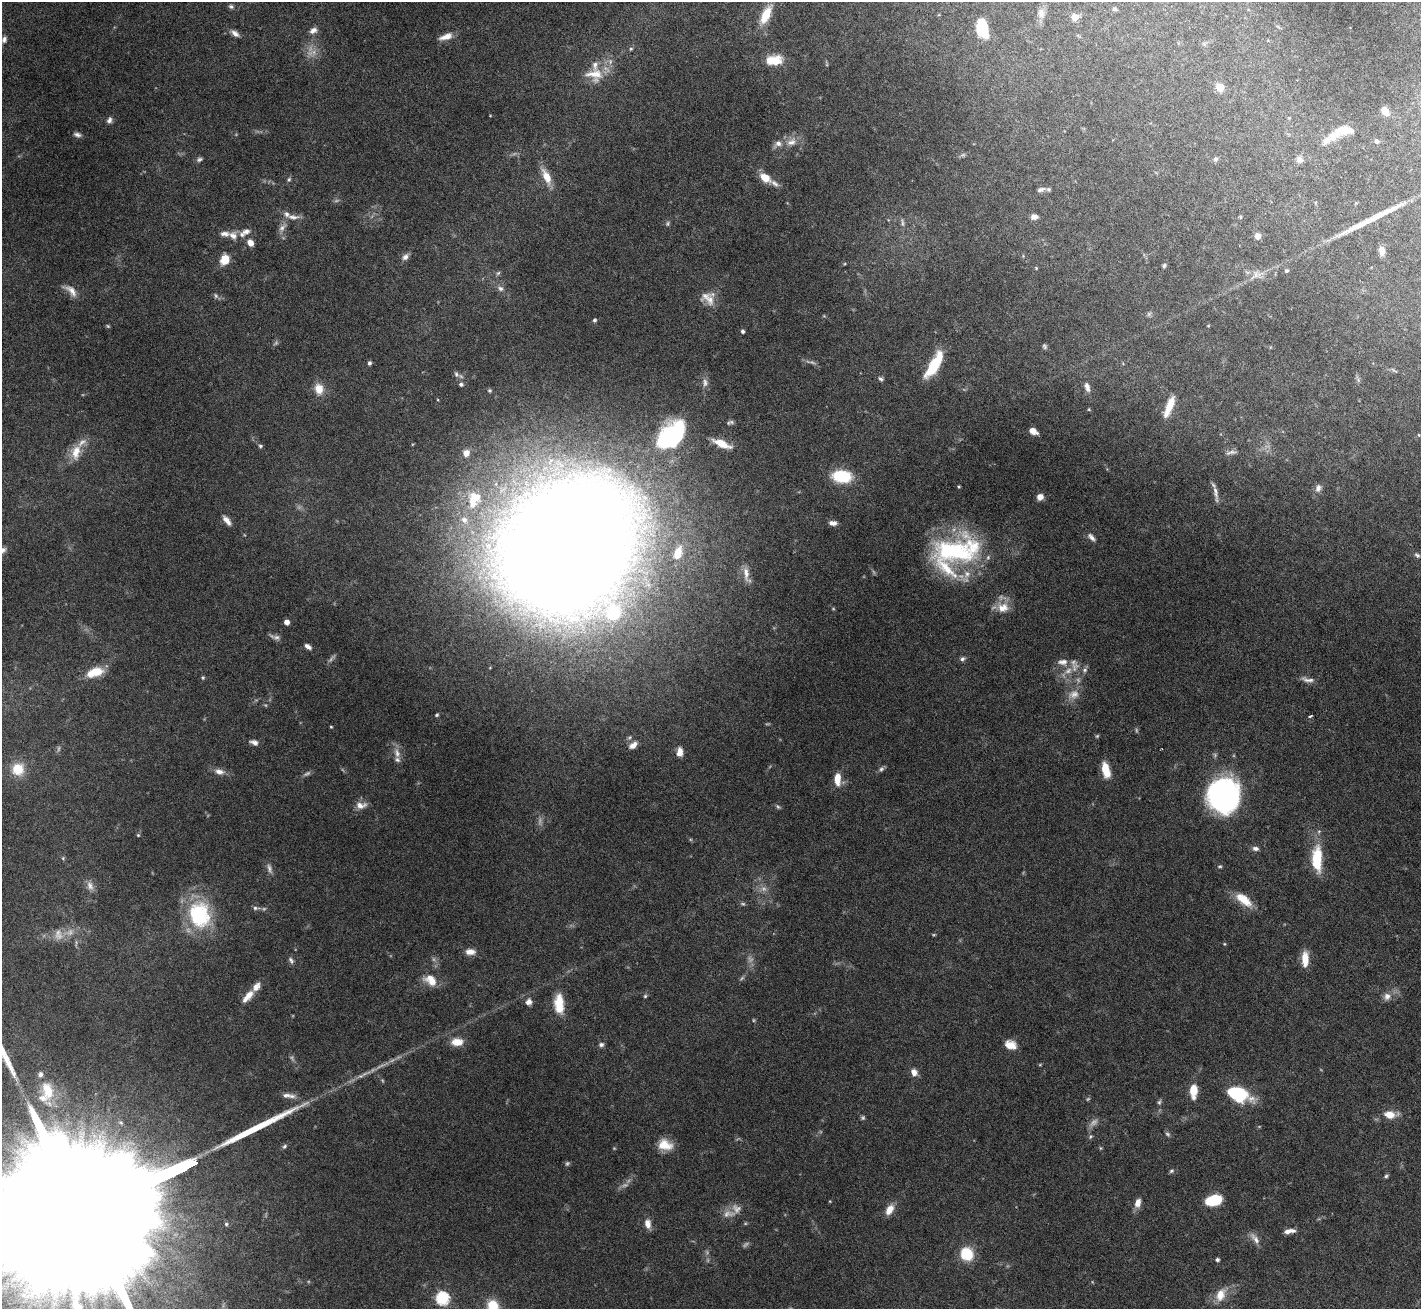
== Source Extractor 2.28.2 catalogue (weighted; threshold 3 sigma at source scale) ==
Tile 10 of 4 x 4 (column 2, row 3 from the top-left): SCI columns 1420-2838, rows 1459-2765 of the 5676 x 5665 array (HDU 1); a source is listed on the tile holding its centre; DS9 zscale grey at full resolution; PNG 1423 x 1311 px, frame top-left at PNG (2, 2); no overlay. Nothing masked; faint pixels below the display range render black.
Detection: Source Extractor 2.28.2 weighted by HDU 2 'WHT'; one run over the whole footprint, this tile lists its part. Background 0.0674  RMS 0.0024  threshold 0.00968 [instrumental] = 3 sigma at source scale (4.09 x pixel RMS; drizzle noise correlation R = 1.36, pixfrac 0.8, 0.05/0.05 arcsec/px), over >= 5 px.
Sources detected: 222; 31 too faint to see at this stretch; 1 inside a brighter object's white glare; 2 long thin detections or spike segments (spike, bleed or trail) — not listed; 23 inside a brighter listed object's ellipse — not listed separately; the other 165 listed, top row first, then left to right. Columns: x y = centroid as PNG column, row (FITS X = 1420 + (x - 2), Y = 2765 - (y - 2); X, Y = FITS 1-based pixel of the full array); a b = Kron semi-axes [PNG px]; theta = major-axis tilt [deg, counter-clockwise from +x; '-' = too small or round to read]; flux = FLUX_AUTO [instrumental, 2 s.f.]
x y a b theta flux
231 6 7 6 - 0.56
1115 9 6 5 - 0.43
1041 13 15 9 -84 1.6
766 15 22 9 63 5.2
1075 17 9 9 - 1.6
982 28 18 10 -75 7.7
313 30 10 7 28 1.2
235 33 13 6 -37 1.2
446 37 16 7 19 2.1
4 39 8 5 72 0.7
631 49 5 4 - 0.31
774 60 17 10 4 5.2
594 74 25 19 -9 5.6
1220 87 5 5 - 6.6
1385 111 10 7 -51 1.8
109 120 8 6 73 0.78
1351 131 6 5 - 0.63
1337 132 19 10 53 3
77 135 10 6 -16 0.76
1376 141 6 5 - 0.49
791 142 14 10 21 2
1216 159 6 5 - 0.55
1299 160 9 9 - 1
546 177 21 8 -66 3.5
765 178 12 8 -35 3.3
289 179 7 5 72 0.44
1041 190 10 6 18 0.85
293 217 18 7 -3 1.6
1034 217 9 7 6 1.2
1240 217 5 4 - 0.25
902 222 14 4 -84 0.72
668 223 7 5 73 0.42
282 228 13 7 50 1.2
246 231 12 8 21 1.4
233 235 12 11 - 1.6
1257 236 5 5 - 1.8
250 243 9 7 -57 1.5
1382 251 10 6 -89 1.6
405 257 9 7 52 1
225 260 8 7 - 4.8
1164 265 5 5 - 0.43
1036 268 5 3 - 0.2
1287 271 5 4 - 0.38
498 273 7 4 44 0.38
1256 274 16 10 50 1.8
500 288 7 7 - 0.81
71 291 20 8 -41 1.9
216 296 7 5 -63 0.51
710 299 19 11 -84 2.5
1149 314 7 6 - 0.45
594 320 5 5 - 0.42
743 331 5 4 - 0.5
1045 346 8 6 -62 0.5
369 363 5 4 - 0.54
934 366 25 11 56 7.8
1394 370 11 2 -30 0.28
456 374 9 7 -65 0.67
881 379 7 5 -41 0.49
705 382 12 8 -84 1.2
461 384 6 5 - 0.54
1087 387 13 7 -73 1.3
319 389 13 10 -75 3
490 390 5 5 - 0.39
438 400 3 2 - 0.21
1169 407 24 7 68 3.7
728 423 7 6 - 0.48
1033 431 8 5 -31 1.7
672 435 37 22 44 30
1419 435 5 3 - 0.19
722 444 21 7 -23 3.6
260 446 5 4 - 0.36
76 452 20 13 76 3.9
1231 452 16 5 12 0.83
466 453 8 8 - 1.8
842 476 16 10 -6 12
959 487 4 3 - 0.23
1318 488 11 8 70 1.1
1216 494 25 5 -81 1.3
476 497 20 15 -26 5.5
1040 497 7 6 - 1.5
227 520 12 6 -52 1.4
464 520 10 8 -50 1.7
833 523 9 5 -5 1.2
1091 537 12 6 -47 0.93
567 546 130 101 49 770
957 551 66 33 7 35
678 553 18 10 71 3.8
1417 555 8 6 -36 0.55
746 573 21 7 -84 1.8
1003 608 18 14 -1 3.2
286 622 4 4 - 1.6
308 646 8 5 -36 0.95
962 659 7 5 42 0.6
1063 662 16 9 -3 1.8
1085 670 7 6 - 0.63
96 672 18 11 14 4.6
203 678 5 4 - 0.3
1307 680 18 6 -13 1.2
1074 694 16 12 18 2.3
437 715 5 4 - 0.3
1310 716 4 2 - 0.42
331 727 3 3 - 0.2
1097 736 5 4 - 0.27
254 742 10 6 -16 0.96
633 745 11 7 32 1.4
680 752 10 6 86 1.8
397 753 14 8 -71 1.7
18 769 14 14 - 5.4
881 769 8 6 49 0.55
1106 770 16 7 -75 4.5
219 772 13 8 -15 1.5
837 779 14 7 -89 3.1
1223 796 25 21 81 68
361 805 14 8 4 1.7
778 807 7 5 -53 0.38
138 835 5 4 - 0.23
1255 848 8 6 -7 0.84
63 858 5 5 - 0.28
1317 859 32 12 90 8.5
1220 866 6 4 -1 0.32
90 886 13 8 -63 1.3
1244 900 23 10 -38 4.3
743 904 5 5 - 0.36
256 908 11 5 -1 0.76
199 915 33 26 -77 19
934 935 5 3 - 0.23
1224 944 5 3 - 0.2
470 952 11 7 -1 1.7
1305 959 17 7 89 3.6
291 960 10 6 -63 0.66
432 981 18 12 -6 2.9
248 996 20 8 48 2.6
645 996 5 5 - 0.32
1387 996 11 10 - 1.4
528 1002 8 7 - 1
559 1003 22 10 -88 5.6
457 1042 14 9 0 2.8
601 1045 6 5 - 0.7
1010 1045 13 9 -21 2.7
914 1072 9 7 -68 1.5
48 1090 25 14 -73 6.1
1193 1091 11 6 90 5.4
1238 1094 20 12 -23 17
286 1095 15 7 0 1.3
1159 1102 7 5 74 0.43
1390 1115 14 8 -1 3.1
1090 1136 7 5 56 0.39
665 1145 17 12 -13 3.8
284 1146 7 4 45 0.46
1100 1148 6 3 -71 0.25
1171 1171 7 5 18 0.4
1386 1176 6 4 29 0.37
1215 1199 12 9 -18 6.2
1138 1203 11 7 73 1.8
889 1209 13 7 60 2.6
79 1215 188 25 25 61000
226 1224 5 5 - 0.36
648 1224 11 7 -78 1.7
1289 1231 13 5 10 1.4
1255 1239 20 7 -51 1.5
967 1254 12 10 -57 8
1217 1260 4 4 - 0.6
1221 1295 19 12 66 3.3
442 1298 6 6 - 32
493 1306 10 9 - 7.4
Isophote crosses this tile's border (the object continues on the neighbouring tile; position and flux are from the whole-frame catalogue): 2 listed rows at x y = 79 1215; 493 1306